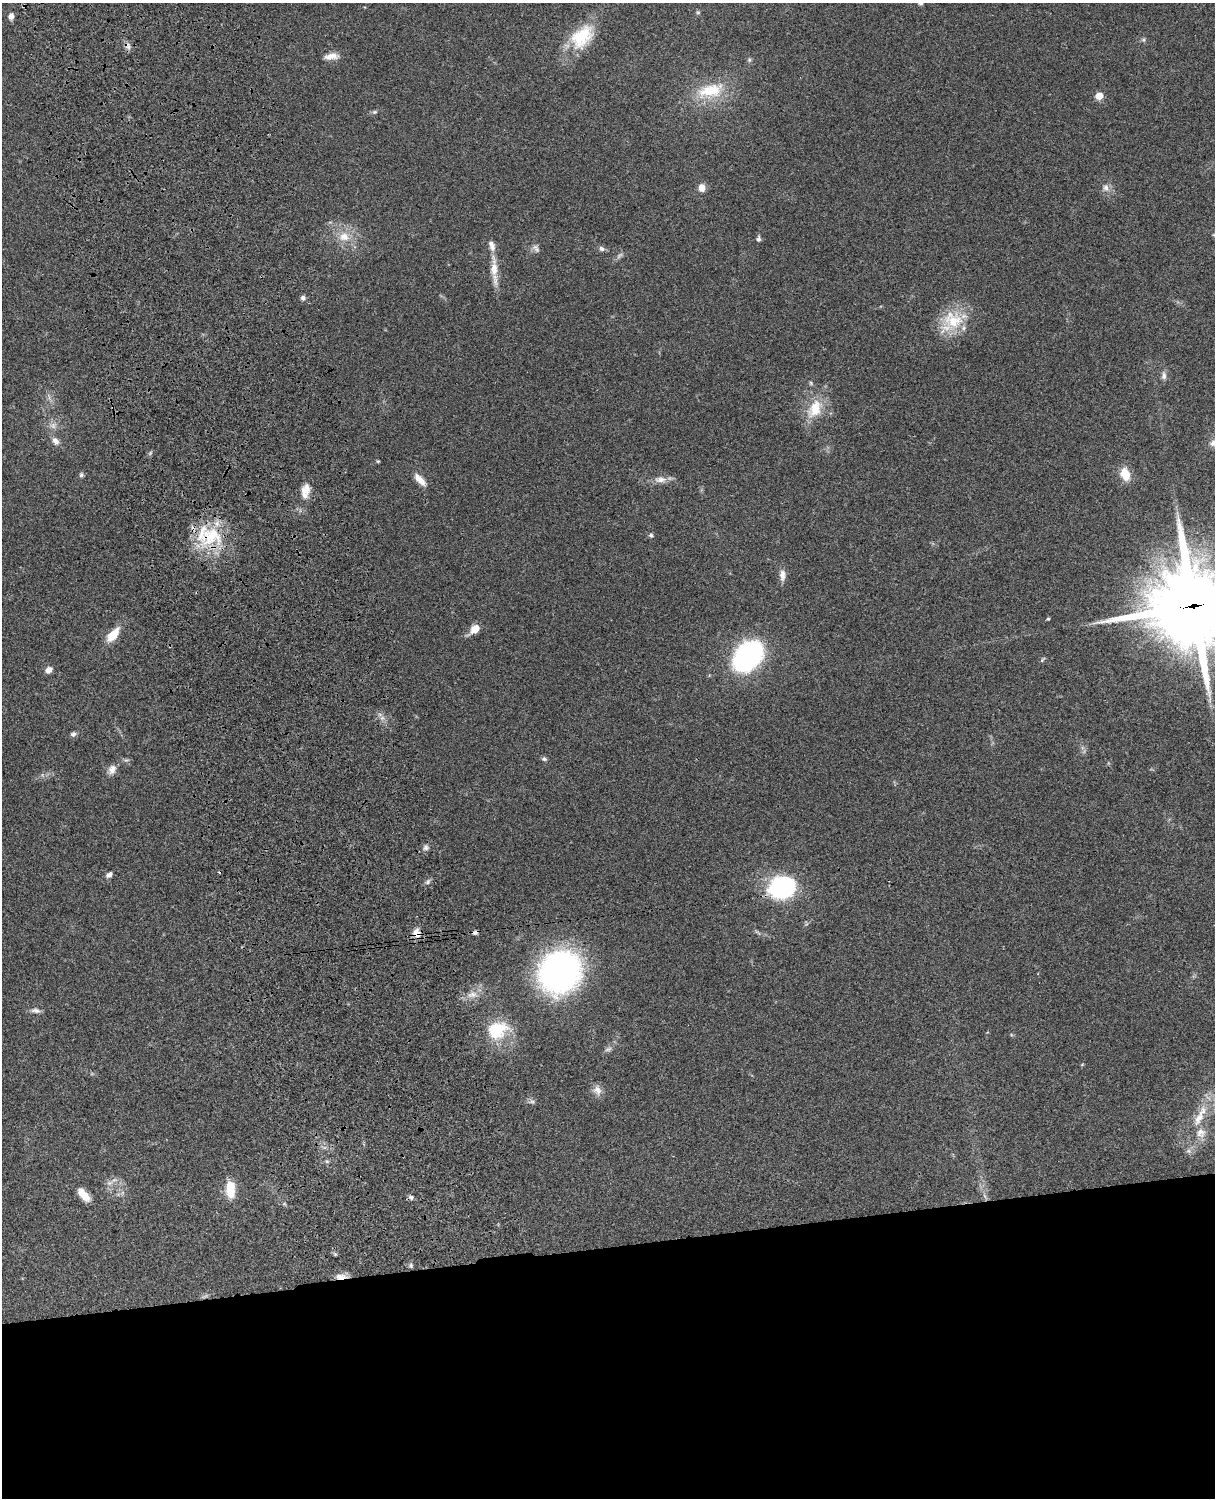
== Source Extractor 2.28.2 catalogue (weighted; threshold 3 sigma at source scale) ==
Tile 11 of 4 x 3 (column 3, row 3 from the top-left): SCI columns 2545-3757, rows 277-1772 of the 5088 x 4927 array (HDU 1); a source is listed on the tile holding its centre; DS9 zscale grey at full resolution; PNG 1217 x 1500 px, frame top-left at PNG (2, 3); no overlay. Shown black and unused: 17% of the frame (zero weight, under 3 of 4 exposures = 6% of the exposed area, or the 3 px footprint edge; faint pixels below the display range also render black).
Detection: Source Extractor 2.28.2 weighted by HDU 2 'WHT'; one run over the whole footprint, this tile lists its part. Background 0.077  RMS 0.0059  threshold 0.0263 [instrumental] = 3 sigma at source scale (4.5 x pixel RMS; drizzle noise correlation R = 1.50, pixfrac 1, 0.05/0.05 arcsec/px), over >= 5 px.
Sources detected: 70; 1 too faint to see at this stretch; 1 cosmic-ray / hot-pixel residue — not listed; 3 inside a brighter listed object's ellipse — not listed separately; the other 65 listed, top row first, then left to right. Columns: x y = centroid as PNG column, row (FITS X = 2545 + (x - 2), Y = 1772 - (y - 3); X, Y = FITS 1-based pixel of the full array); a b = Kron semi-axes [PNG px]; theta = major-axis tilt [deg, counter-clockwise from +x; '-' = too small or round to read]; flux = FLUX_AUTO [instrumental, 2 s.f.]
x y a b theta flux
920 3 6 5 - 1.4
698 13 6 4 0 0.74
11 16 6 6 - 2.9
582 36 35 23 47 25
1144 40 6 4 -72 0.88
128 46 11 7 -59 2.4
331 56 18 8 7 4.9
710 90 36 17 13 23
1099 96 5 5 - 12
374 112 6 5 - 1
702 188 8 7 - 4.4
1106 188 11 8 -78 3.1
344 237 16 13 -8 9.2
758 239 8 5 88 1.5
536 248 13 6 -59 2
602 249 8 6 -27 1.7
494 268 35 9 -89 9.2
303 298 6 5 - 1.8
953 320 30 26 10 23
1164 376 10 7 -89 2.3
811 383 6 5 - 0.91
815 409 29 17 63 17
53 425 9 8 - 3
55 441 11 7 -54 3.2
1213 443 11 10 - 3
378 461 5 3 - 0.57
1125 474 13 9 -70 11
81 475 6 5 - 1.2
660 479 18 9 2 4.8
420 480 18 7 -47 5.5
306 490 15 12 69 5.9
651 535 7 5 -39 1.2
211 536 35 29 14 35
782 575 15 8 -90 3.6
1193 606 31 27 2 6800
1048 619 4 3 - 0.69
475 629 10 7 42 7.5
113 635 17 8 49 11
747 656 25 16 48 150
1042 660 9 3 50 0.81
49 670 8 6 45 3.1
73 734 7 6 - 1.6
544 759 7 6 - 1.1
112 769 13 10 68 3.6
426 847 8 6 67 1.8
109 874 10 6 35 2.1
428 882 7 5 69 1.4
782 887 23 17 21 78
475 932 7 5 7 1.7
417 933 13 9 -70 5.3
560 972 28 26 49 260
473 994 16 8 4 4.9
35 1010 13 6 -9 2.3
497 1030 30 23 21 24
608 1049 11 5 18 1.7
597 1090 13 10 -70 4.1
532 1101 8 6 -2 1.5
1200 1116 40 10 64 15
327 1161 6 5 - 1
109 1183 9 7 2 2.5
230 1189 21 11 -87 12
83 1195 16 7 -49 8.8
411 1197 7 6 - 1.5
411 1265 7 5 -87 1.2
341 1277 16 7 0 4.5
Overlapping masked pixels (flux is a lower limit): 6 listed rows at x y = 128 46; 211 536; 1193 606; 475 932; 417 933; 341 1277
Isophote crosses this tile's border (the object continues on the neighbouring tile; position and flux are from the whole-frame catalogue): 3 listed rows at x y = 920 3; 1213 443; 1193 606